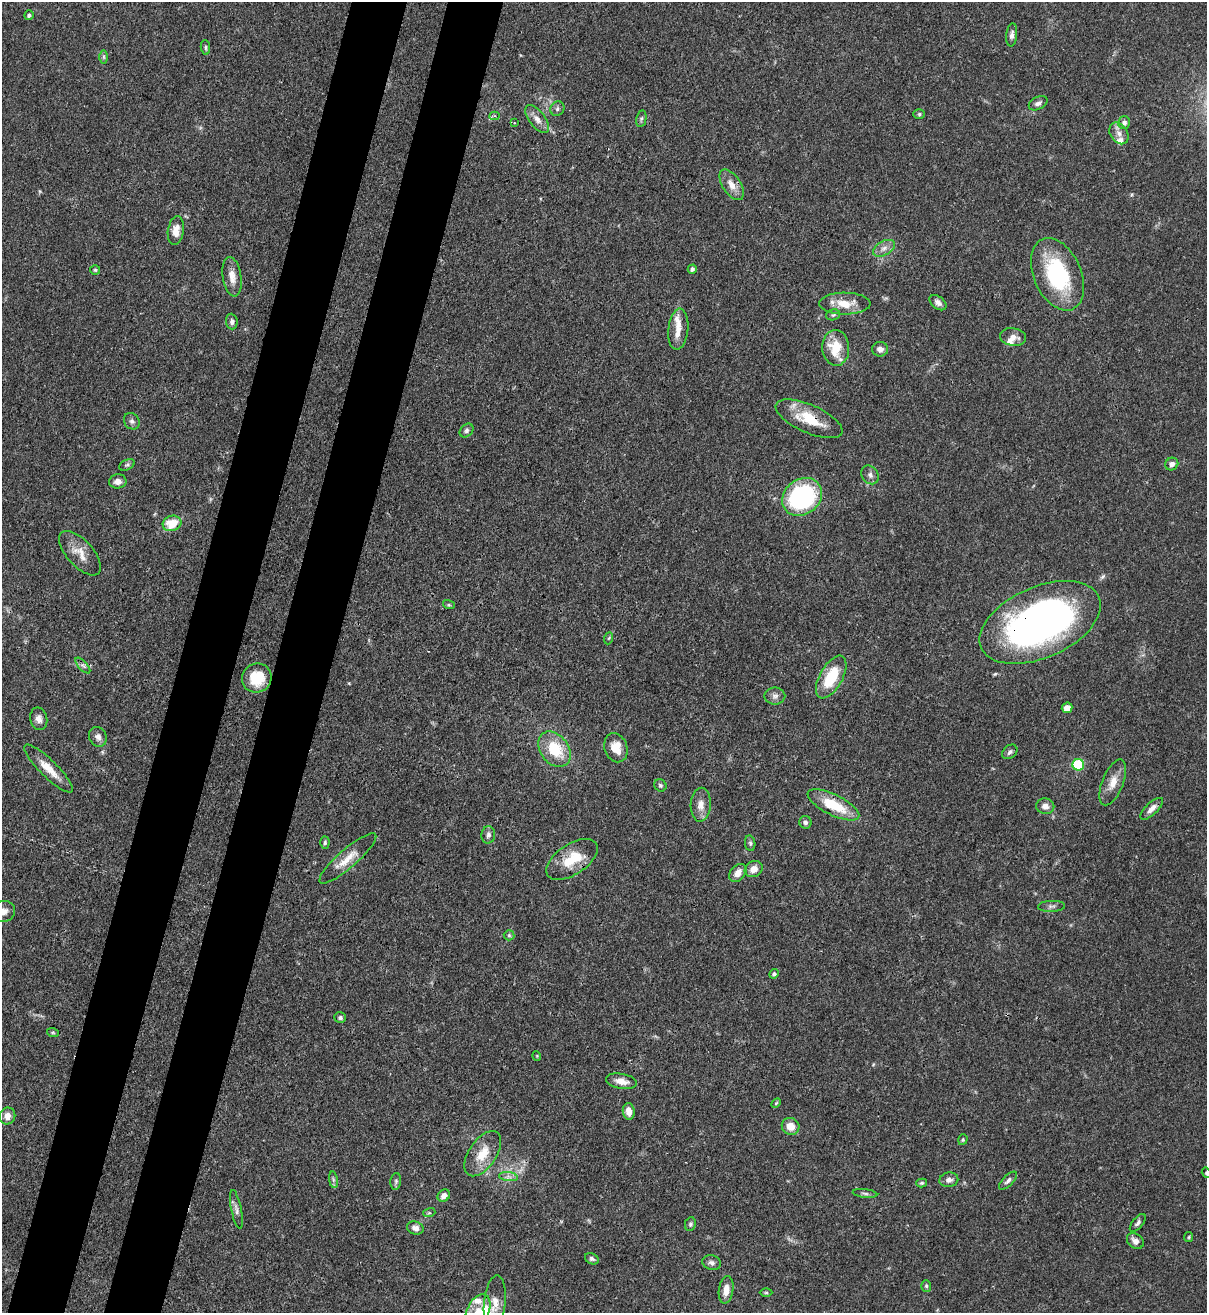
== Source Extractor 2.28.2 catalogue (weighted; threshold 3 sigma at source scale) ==
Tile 7 of 4 x 4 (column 3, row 2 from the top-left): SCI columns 2629-3833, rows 2654-3964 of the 5382 x 5307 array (HDU 1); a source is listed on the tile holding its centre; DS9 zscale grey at full resolution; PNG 1209 x 1315 px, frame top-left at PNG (2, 2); each listed source drawn as its Kron ellipse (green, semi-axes under 4 px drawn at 4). Shown black and unused: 9% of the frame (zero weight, under 3 of 4 exposures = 7% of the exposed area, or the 3 px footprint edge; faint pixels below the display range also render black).
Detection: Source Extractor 2.28.2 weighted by HDU 2 'WHT'; one run over the whole footprint, this tile lists its part. Background 0.099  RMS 0.0041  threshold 0.0185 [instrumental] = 3 sigma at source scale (4.5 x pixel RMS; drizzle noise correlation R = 1.50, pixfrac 1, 0.05/0.05 arcsec/px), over >= 5 px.
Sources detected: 109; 5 inside a brighter listed object's ellipse — not listed separately; the other 104 listed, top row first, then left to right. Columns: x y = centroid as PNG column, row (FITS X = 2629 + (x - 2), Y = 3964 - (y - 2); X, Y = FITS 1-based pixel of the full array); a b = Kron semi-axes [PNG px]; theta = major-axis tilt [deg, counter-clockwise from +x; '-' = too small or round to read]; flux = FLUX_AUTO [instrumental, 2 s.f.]
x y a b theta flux
29 15 5 5 - 1
1012 35 11 5 84 1.8
205 47 7 4 -86 0.78
104 57 7 4 -90 0.75
1038 103 10 6 28 1.5
557 109 7 6 - 1.1
919 114 6 5 - 0.71
495 116 5 4 - 0.75
537 119 16 8 -51 3.2
641 119 8 5 79 0.86
514 123 3 2 - 0.35
1124 123 6 6 - 1.5
1119 133 12 8 -56 2.8
732 185 17 9 -56 4.2
176 231 14 8 81 4.3
884 248 12 7 29 2.4
692 269 4 4 - 1.2
95 270 5 5 - 0.61
1057 274 38 23 -66 38
232 277 20 9 -81 4.2
938 303 10 6 -37 1.7
845 304 26 11 0 7.8
833 315 7 5 14 0.78
232 322 8 6 -85 1.3
678 329 20 10 84 4.8
1013 337 13 9 -10 3.1
836 348 18 13 -86 11
880 349 8 7 - 2.1
809 419 36 14 -24 14
132 421 9 7 -55 1.4
467 431 8 6 46 1.1
1172 464 7 6 - 2.2
127 465 8 5 24 0.84
870 475 10 8 -56 1.5
118 481 9 7 6 2.5
802 497 21 17 37 59
172 523 9 7 17 9.2
80 553 27 13 -48 6.1
449 605 6 4 -17 0.48
1040 622 64 35 24 180
609 638 6 4 70 0.53
83 666 10 4 -48 1.2
831 677 23 11 61 16
257 678 15 14 - 12
775 696 10 8 1 1.8
1067 708 5 5 - 4
39 719 11 8 -78 2.4
98 737 10 8 -63 2.2
616 748 15 11 -70 6.4
554 749 19 14 -52 15
1010 752 8 6 41 1.3
1078 765 6 6 - 26
48 768 33 8 -44 6.8
1113 782 24 10 68 5.3
660 785 6 6 - 0.85
701 805 17 10 86 3.9
833 805 28 10 -26 15
1045 806 9 8 - 2.6
1152 809 14 6 43 2.5
805 822 6 6 - 1.2
488 835 8 7 - 1.4
325 843 6 4 86 0.74
750 843 8 5 -80 0.91
348 858 37 9 41 6.8
572 859 29 15 34 13
754 869 9 7 31 3.1
738 873 10 7 49 3
1052 906 13 5 2 1.3
4 911 11 10 - 2.9
509 935 5 5 - 0.59
774 974 5 4 - 0.9
340 1018 6 5 - 0.96
53 1033 6 4 -19 0.51
537 1056 5 3 - 0.34
621 1081 15 7 -9 4
776 1103 6 3 45 0.46
629 1111 8 6 -84 3.6
7 1116 8 8 - 3.2
791 1126 9 8 - 5
963 1140 6 4 71 0.6
483 1154 26 13 56 8.9
1206 1173 5 4 - 0.63
508 1177 9 4 -8 1.4
333 1180 8 4 -82 0.87
949 1180 9 7 10 1.8
396 1181 8 5 84 0.99
1008 1181 12 5 44 1.3
922 1183 5 4 - 0.62
865 1193 12 4 -6 0.98
444 1195 7 5 39 2.2
236 1209 20 5 -78 1.8
429 1213 6 4 17 0.57
1138 1223 11 5 50 1.2
690 1224 7 5 80 0.86
415 1228 8 6 -19 2.3
1189 1237 5 4 - 0.49
1135 1241 9 7 -35 2.1
592 1259 7 5 -27 0.87
712 1263 9 7 -12 1.4
926 1286 6 5 - 0.7
726 1290 14 7 82 4.2
766 1293 6 4 0 0.56
495 1303 27 11 84 5.8
478 1311 18 11 66 7.8
Overlapping masked pixels (flux is a lower limit): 3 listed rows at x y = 809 419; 1040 622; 572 859
Isophote crosses this tile's border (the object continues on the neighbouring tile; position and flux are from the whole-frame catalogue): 3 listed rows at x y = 4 911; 1206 1173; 478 1311